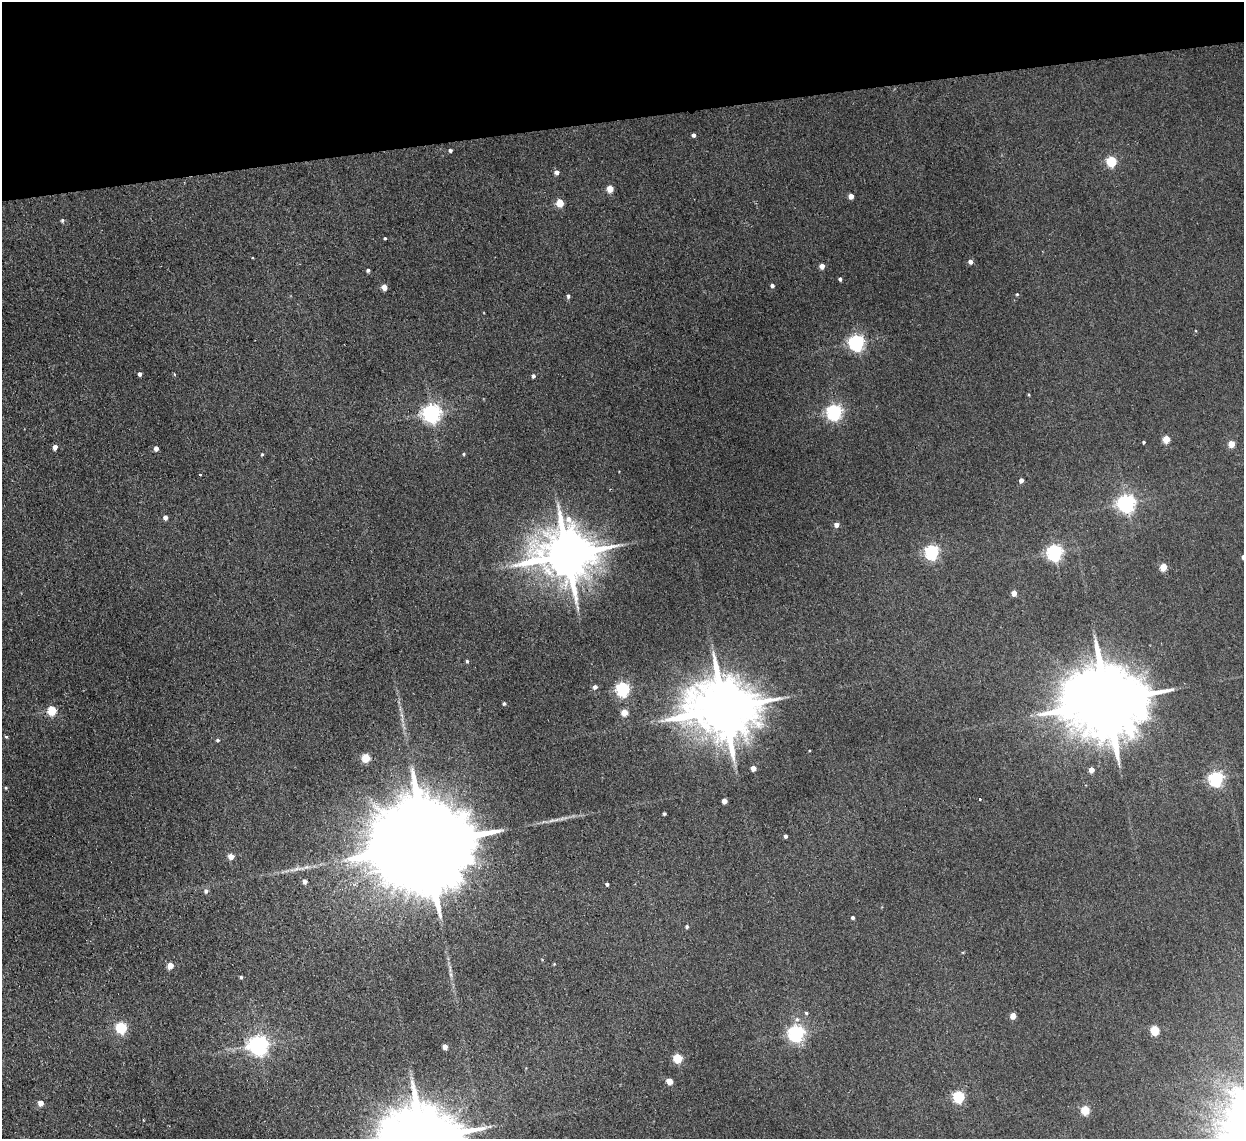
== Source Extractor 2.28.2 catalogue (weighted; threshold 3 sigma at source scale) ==
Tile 3 of 4 x 4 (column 3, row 1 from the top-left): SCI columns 2537-3778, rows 3566-4702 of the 5072 x 4970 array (HDU 1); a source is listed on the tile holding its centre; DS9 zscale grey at full resolution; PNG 1246 x 1141 px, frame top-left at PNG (2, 2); no overlay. Shown black and unused: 10% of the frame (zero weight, under 2 of 3 exposures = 3% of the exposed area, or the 3 px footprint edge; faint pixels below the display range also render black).
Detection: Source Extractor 2.28.2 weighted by HDU 2 'WHT'; one run over the whole footprint, this tile lists its part. Background 0.0701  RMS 0.01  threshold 0.0462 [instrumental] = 3 sigma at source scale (4.5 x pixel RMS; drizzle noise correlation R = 1.50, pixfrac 1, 0.05/0.05 arcsec/px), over >= 5 px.
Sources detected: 85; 1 inside a brighter object's white glare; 1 long thin detection or spike segment (spike, bleed or trail) — not listed; the other 83 listed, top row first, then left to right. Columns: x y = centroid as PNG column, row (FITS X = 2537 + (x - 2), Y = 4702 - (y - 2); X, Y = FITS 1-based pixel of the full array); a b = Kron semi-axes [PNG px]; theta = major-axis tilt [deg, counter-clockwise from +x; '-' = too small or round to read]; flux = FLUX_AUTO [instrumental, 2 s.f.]
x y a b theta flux
694 135 4 3 - 2.4
450 150 4 4 - 1.9
1111 161 5 5 - 66
556 172 5 4 - 4.3
610 189 5 4 - 18
851 196 4 4 - 7.8
560 203 5 5 - 27
62 220 5 4 - 1.7
385 238 3 3 - 1
970 261 5 4 - 4
822 266 4 4 - 6.9
368 270 3 3 - 2
840 279 4 3 - 2
772 286 4 4 - 2.4
384 287 5 4 - 11
1017 294 4 4 - 0.98
568 296 6 4 84 2.2
857 342 6 6 - 300
140 374 4 4 - 3
533 376 4 4 - 2.2
834 412 6 6 - 290
432 413 7 6 - 470
1166 439 5 4 - 22
1144 442 3 3 - 1.2
1231 444 5 4 - 15
55 447 5 4 - 4.7
156 448 4 4 - 4.9
262 454 4 3 - 1
464 454 4 4 - 1.3
200 475 3 3 - 0.9
1021 480 4 4 - 4.4
1126 503 6 6 - 430
165 517 4 4 - 4.9
836 525 4 4 - 6.3
932 552 6 6 - 220
1054 552 6 6 - 320
567 555 15 13 3 5800
1243 557 4 4 - 4.5
1163 567 5 4 - 24
1014 593 4 4 - 7.9
467 661 5 4 - 1.4
595 687 5 5 - 3.4
623 689 6 6 - 200
1106 701 23 18 3 13000
504 703 5 4 - 1.5
724 708 19 15 -2 8200
52 710 5 5 - 47
624 712 5 4 - 17
6 737 3 3 - 1.8
218 740 5 4 - 1.4
366 758 5 5 - 36
753 768 4 4 - 8.3
1091 770 4 4 - 7.9
1216 779 6 6 - 240
6 788 4 3 - 1
980 799 3 2 - 1.6
724 801 4 4 - 7.4
664 814 3 3 - 1.6
556 820 7 4 19 2.2
786 836 4 3 - 2.2
427 844 36 20 7 39000
231 856 4 4 - 11
305 881 5 4 - 3.5
607 884 4 3 - 2.3
206 891 6 5 - 2.5
853 918 4 4 - 2.3
687 927 5 4 - 1.6
554 964 3 3 - 0.74
170 965 5 4 - 14
450 974 6 4 -70 1.8
241 977 3 3 - 1.5
806 1013 5 4 - 1.5
1013 1016 5 4 - 11
121 1027 5 5 - 97
1155 1030 5 5 - 50
796 1033 6 6 - 340
258 1045 7 7 - 550
445 1047 4 4 - 7.3
678 1058 5 5 - 51
669 1081 5 4 - 15
959 1097 6 5 - 100
40 1103 5 5 - 8.4
1085 1110 5 5 - 44
Isophote crosses this tile's border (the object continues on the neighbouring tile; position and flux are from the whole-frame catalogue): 1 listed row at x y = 1243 557